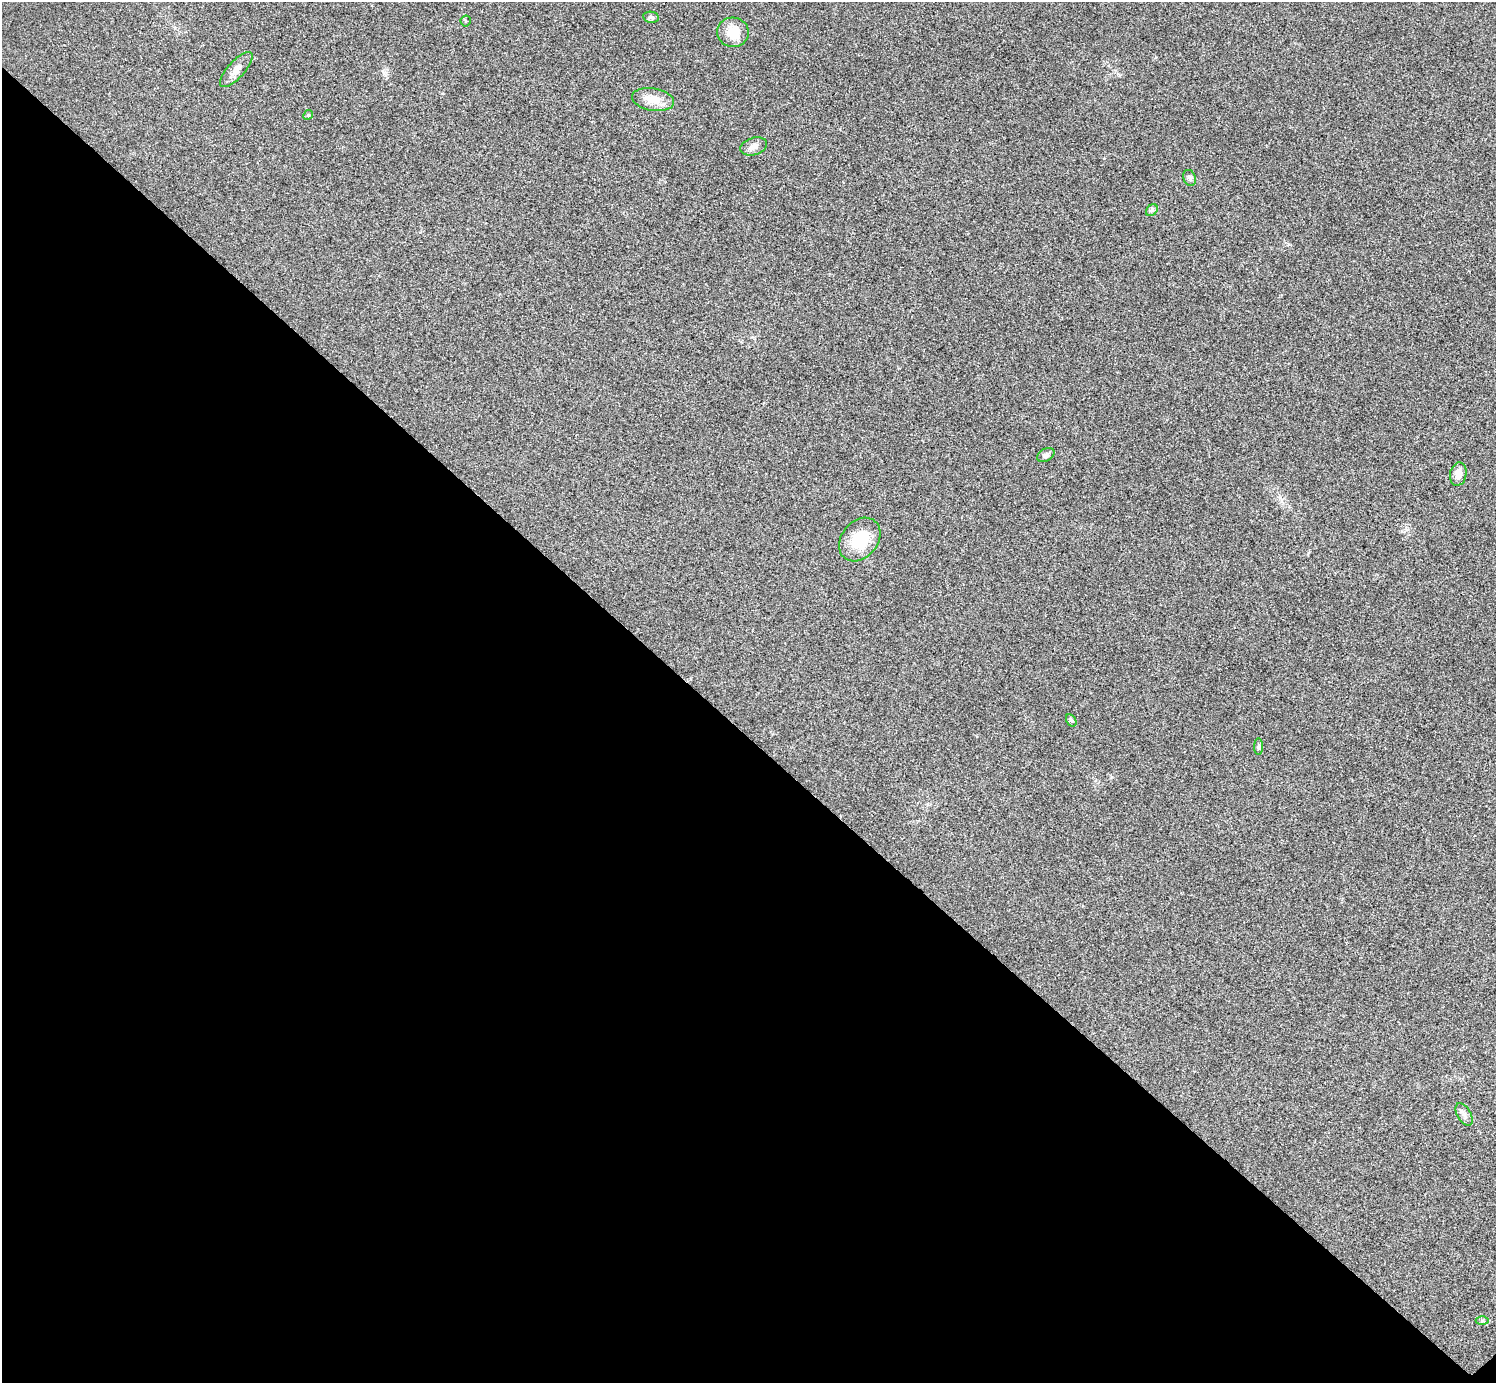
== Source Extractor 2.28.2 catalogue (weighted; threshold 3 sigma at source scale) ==
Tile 14 of 4 x 4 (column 2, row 4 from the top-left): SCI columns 1500-2993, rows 301-1681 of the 5983 x 5983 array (HDU 1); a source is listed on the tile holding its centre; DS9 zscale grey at full resolution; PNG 1498 x 1385 px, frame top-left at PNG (2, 2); each listed source drawn as its Kron ellipse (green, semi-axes under 4 px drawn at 4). Shown black and unused: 47% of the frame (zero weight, under 3 of 4 exposures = <1% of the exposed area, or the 3 px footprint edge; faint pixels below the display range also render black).
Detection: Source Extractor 2.28.2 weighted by HDU 2 'WHT'; one run over the whole footprint, this tile lists its part. Background 0.0211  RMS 0.0055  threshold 0.0246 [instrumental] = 3 sigma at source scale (4.5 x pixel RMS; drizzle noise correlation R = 1.50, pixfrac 1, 0.05/0.05 arcsec/px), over >= 5 px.
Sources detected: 16; all 16 listed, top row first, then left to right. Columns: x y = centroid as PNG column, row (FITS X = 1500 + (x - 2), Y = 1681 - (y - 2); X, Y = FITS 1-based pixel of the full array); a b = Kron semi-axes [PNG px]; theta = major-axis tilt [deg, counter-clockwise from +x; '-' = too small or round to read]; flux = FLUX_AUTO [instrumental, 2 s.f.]
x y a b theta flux
651 17 8 5 -9 1.2
466 21 5 5 - 0.71
733 32 16 14 -4 11
236 70 22 8 48 4.5
653 100 21 11 -9 8.2
308 115 5 4 - 0.6
754 146 14 8 18 3.3
1190 178 8 6 -67 1.4
1152 210 6 5 - 1.1
1046 455 9 6 29 1.8
1458 474 12 8 80 4.6
860 539 24 18 50 18
1071 720 7 4 -59 1.1
1259 746 8 4 89 0.97
1464 1114 12 6 -59 2.4
1482 1321 6 4 0 0.86
Unlisted compact peaks at least as high as the median listed source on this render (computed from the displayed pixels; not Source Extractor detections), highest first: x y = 384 73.